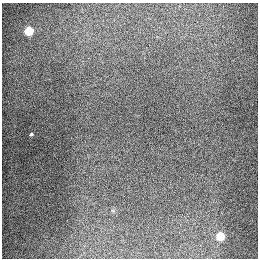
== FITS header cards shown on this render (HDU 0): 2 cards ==
NAXIS1  =                  256
NAXIS2  =                  256

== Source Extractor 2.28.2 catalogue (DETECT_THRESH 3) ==
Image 256 x 256 px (HDU 0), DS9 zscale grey, 1 PNG px = 1 image px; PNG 260 x 260 px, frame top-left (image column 1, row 256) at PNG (2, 3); no overlay
Background 1290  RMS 26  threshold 78.4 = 3 sigma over >= 5 px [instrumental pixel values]
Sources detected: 4; all 4 listed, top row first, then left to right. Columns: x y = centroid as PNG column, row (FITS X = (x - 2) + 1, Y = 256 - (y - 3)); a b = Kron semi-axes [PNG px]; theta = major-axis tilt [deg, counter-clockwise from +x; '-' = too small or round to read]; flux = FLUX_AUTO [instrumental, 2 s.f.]
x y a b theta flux
29 31 5 5 - 92000
31 134 3 3 - 2500
179 232 2 2 - 1300
220 236 5 5 - 70000